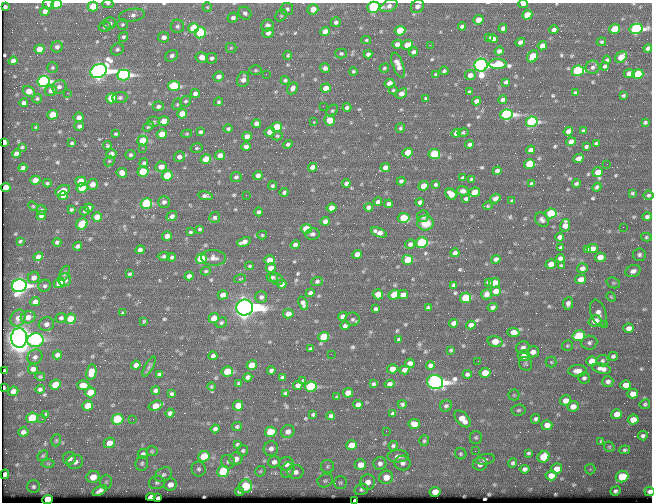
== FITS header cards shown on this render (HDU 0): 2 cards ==
NAXIS1  =                  650 / Width of table row in bytes
NAXIS2  =                  500 / Number of rows in table

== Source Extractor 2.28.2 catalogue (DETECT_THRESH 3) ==
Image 650 x 500 px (HDU 0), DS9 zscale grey, 1 PNG px = 1 image px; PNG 654 x 504 px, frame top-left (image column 1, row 500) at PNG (2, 3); each listed source drawn as its Kron ellipse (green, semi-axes under 4 px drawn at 4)
Background 353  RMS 1.1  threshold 3.4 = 3 sigma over >= 5 px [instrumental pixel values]
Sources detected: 599; of the 599, the 500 brightest by FLUX_AUTO listed and drawn (99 fainter detections omitted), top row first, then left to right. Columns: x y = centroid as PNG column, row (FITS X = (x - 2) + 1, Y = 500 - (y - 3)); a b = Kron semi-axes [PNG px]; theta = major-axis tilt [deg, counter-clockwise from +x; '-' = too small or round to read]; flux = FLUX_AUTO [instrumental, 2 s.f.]
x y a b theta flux
48 4 5 5 - 170
57 4 5 4 - 3500
108 4 6 4 0 110
523 4 5 3 - 270
389 6 9 5 25 300
417 6 7 6 - 420
5 7 4 3 - 180
93 7 5 5 - 2000
207 7 5 4 - 98
373 7 6 5 - 12000
287 9 6 6 - 230
313 9 5 5 - 930
45 11 5 4 - 420
245 13 7 6 - 220
132 15 13 6 10 360
527 15 5 4 - 1900
281 16 6 5 - 120
233 18 5 5 - 290
478 20 5 4 - 770
336 22 5 5 - 220
110 23 6 6 - 210
122 24 5 5 - 130
267 25 6 5 - 480
177 26 7 6 - 200
462 26 4 4 - 210
105 27 6 5 - 180
194 28 5 5 - 4600
503 28 4 4 - 310
614 29 5 4 - 2600
636 29 7 5 12 18000
554 30 4 4 - 320
400 31 5 4 - 3700
325 32 5 4 - 950
200 33 6 5 - 5000
268 33 5 5 - 340
123 37 5 4 - 140
164 37 5 5 - 440
489 37 4 3 - 140
493 39 5 4 - 300
366 40 5 4 - 100
520 42 5 4 - 300
601 42 4 3 - 100
397 44 5 4 - 390
407 45 6 4 22 810
430 45 3 2 - 140
542 46 5 4 - 710
57 47 6 5 - 280
231 48 5 5 - 100
648 48 4 4 - 230
39 49 5 4 - 1000
117 49 7 5 30 170
499 51 4 4 - 280
413 52 4 4 - 230
341 53 6 5 - 140
368 54 4 4 - 260
288 55 4 3 - 110
172 56 7 5 35 220
533 56 6 5 - 2600
202 57 6 5 - 680
621 57 6 4 42 1400
212 58 5 5 - 200
607 60 4 3 - 160
13 61 4 4 - 390
498 64 9 5 -1 4200
398 65 13 5 -69 610
481 65 6 6 - 51000
605 66 4 4 - 160
52 67 5 5 - 120
592 67 7 6 - 260
325 68 5 4 - 290
384 68 5 4 - 110
256 70 6 4 -1 110
99 71 8 6 24 59000
353 71 4 4 - 110
444 71 4 3 - 140
578 71 6 5 - 12000
266 74 2 2 - 110
436 74 3 3 - 120
629 74 5 4 - 880
638 74 5 4 - 3300
123 75 6 5 - 20000
470 75 5 5 - 510
218 77 5 4 - 420
243 79 8 5 73 450
285 80 4 4 - 150
44 81 6 5 - 18000
506 82 4 4 - 250
389 83 5 4 - 620
174 86 6 5 - 5700
59 87 7 6 - 300
292 88 6 5 - 390
326 88 5 4 - 740
51 90 6 5 - 510
393 90 4 4 - 92
29 91 6 5 - 1000
470 92 4 3 - 170
67 93 4 4 - 100
402 93 6 4 38 490
575 93 4 3 - 120
195 94 5 4 - 340
624 95 4 3 - 110
120 97 7 5 6 190
111 98 5 5 - 3400
426 98 3 3 - 120
37 99 5 4 - 120
503 100 4 4 - 250
186 101 6 5 - 140
476 101 4 4 - 350
219 102 4 4 - 120
24 103 4 4 - 240
177 104 6 4 69 110
158 106 5 5 - 200
323 106 2 2 - 140
347 107 4 3 - 180
332 110 7 5 47 120
182 114 5 4 - 1600
52 115 5 4 - 1700
506 115 6 5 - 21000
79 117 5 5 - 490
330 120 5 5 - 1800
164 121 5 4 - 940
154 122 6 5 - 140
313 122 3 2 - 130
532 122 6 5 - 12000
645 122 4 3 - 110
256 123 5 4 - 330
79 126 5 4 - 240
36 127 3 3 - 90
148 127 6 4 33 120
277 127 5 5 - 3900
400 128 5 4 - 130
228 129 4 4 - 120
568 131 5 4 - 420
583 131 3 3 - 110
200 132 4 4 - 160
270 132 5 4 - 720
456 133 5 4 - 540
463 133 5 3 - 120
116 134 3 3 - 110
162 134 5 4 - 1400
187 134 5 4 - 95
247 136 5 4 - 670
277 136 5 4 - 100
143 140 5 5 - 2100
4 142 4 3 - 440
571 142 5 4 - 610
72 143 3 3 - 120
596 143 3 3 - 110
288 144 5 4 - 160
470 144 4 4 - 250
107 146 4 4 - 130
586 146 4 3 - 120
22 147 3 3 - 95
246 147 5 4 - 300
142 148 2 2 - 670
197 148 6 4 14 110
530 150 4 4 - 280
408 153 5 4 - 1700
16 154 5 4 - 420
111 154 5 5 - 510
434 154 5 5 - 4800
130 155 5 5 - 130
220 155 5 4 - 530
179 157 5 5 - 340
579 158 5 4 - 560
206 159 5 5 - 2100
109 161 6 4 45 110
144 163 4 4 - 130
529 164 5 5 - 3100
607 164 2 2 - 220
161 167 5 5 - 710
312 167 5 4 - 590
23 168 4 4 - 230
385 168 5 4 - 480
497 171 4 4 - 390
143 172 5 5 - 3300
598 172 5 4 - 900
122 173 5 5 - 600
167 175 5 5 - 3100
258 175 4 4 - 360
236 177 5 5 - 170
463 178 4 3 - 180
471 179 4 3 - 120
35 180 5 4 - 790
401 181 4 4 - 180
81 182 5 5 - 1900
47 183 4 3 - 100
346 183 4 4 - 250
576 183 4 3 - 130
92 184 5 5 - 630
435 184 4 3 - 130
531 184 4 3 - 120
273 186 4 4 - 130
423 186 5 4 - 1000
597 187 5 3 - 150
6 188 5 4 - 1300
82 188 5 5 - 3400
63 191 8 5 25 1200
463 191 6 4 -8 270
284 192 4 4 - 150
475 192 5 4 - 1800
632 193 3 3 - 99
451 194 6 5 - 1000
246 195 2 2 - 89
648 195 5 4 - 130
63 196 5 4 - 400
205 196 7 4 -10 260
466 199 4 3 - 180
495 199 5 4 - 340
512 201 3 3 - 110
164 202 6 5 - 240
378 202 4 3 - 170
420 202 4 4 - 290
146 203 6 5 - 6600
389 204 4 4 - 220
33 206 5 4 - 90
488 206 5 3 - 92
369 207 4 4 - 350
89 208 5 4 - 360
331 208 5 4 - 680
71 209 4 3 - 120
41 210 5 5 - 150
85 211 5 4 - 130
259 212 4 4 - 170
551 213 6 5 - 5200
41 216 5 4 - 330
172 216 5 4 - 300
423 216 6 5 - 200
97 217 5 4 - 1200
215 217 5 5 - 190
647 217 4 3 - 160
404 218 6 5 - 2800
542 220 8 6 -50 190
325 221 5 4 - 420
425 223 8 7 - 1200
82 224 6 5 - 2500
565 225 6 5 - 720
623 227 2 2 - 230
200 229 4 3 - 120
306 229 5 5 - 2700
190 232 4 3 - 110
379 232 8 4 -23 510
312 234 7 6 - 230
262 235 5 4 - 95
167 236 5 4 - 620
560 237 4 4 - 240
646 237 5 4 - 110
20 241 3 3 - 94
57 242 4 3 - 150
244 242 7 4 20 460
422 243 6 5 - 7300
410 244 5 4 - 270
295 245 4 4 - 250
78 246 5 4 - 230
561 248 4 3 - 140
592 248 5 4 - 420
587 249 4 3 - 130
140 250 5 4 - 370
455 253 4 4 - 290
357 254 5 4 - 620
639 255 6 6 - 200
164 256 6 4 4 160
38 257 5 4 - 380
172 257 4 4 - 140
600 257 5 4 - 680
214 258 12 8 -3 400
560 258 4 4 - 240
201 259 5 5 - 5800
496 259 5 4 - 350
269 260 5 4 - 900
408 260 5 5 - 2500
551 264 5 4 - 590
250 266 4 3 - 96
561 266 4 3 - 100
271 268 5 4 - 680
582 268 5 5 - 390
206 271 5 4 - 100
633 271 8 6 21 350
64 273 8 4 66 140
129 274 4 3 - 100
189 276 4 4 - 320
34 277 6 5 - 390
272 277 5 5 - 140
240 279 6 3 15 99
277 279 7 5 -30 170
580 279 5 4 - 760
65 280 6 6 - 380
317 281 6 4 22 180
488 282 4 4 - 150
59 283 6 5 - 1400
495 283 5 5 - 1300
613 283 7 5 -20 130
282 284 5 4 - 410
454 285 4 4 - 180
19 286 7 6 - 33000
45 286 6 5 - 160
496 291 5 4 - 750
310 293 4 4 - 290
378 294 5 5 - 950
487 294 5 5 - 290
223 295 5 4 - 550
394 295 5 5 - 1800
403 295 5 4 - 730
261 297 6 6 - 200
611 297 5 4 - 92
466 298 6 5 - 3600
35 302 5 4 - 460
303 303 7 4 -68 320
568 303 6 5 - 290
428 307 3 3 - 90
493 307 5 4 - 250
245 308 8 8 - 120000
376 309 4 4 - 180
123 313 3 3 - 110
598 313 14 7 -73 520
288 314 5 4 - 540
343 316 4 4 - 370
28 317 7 6 - 700
18 318 9 7 65 520
61 318 5 5 - 190
214 318 5 5 - 1200
70 319 5 5 - 1300
353 319 7 6 - 160
144 321 4 3 - 92
595 321 6 5 - 990
221 323 6 4 34 150
454 323 5 4 - 310
46 324 8 7 - 340
604 324 2 2 - 350
471 325 5 4 - 410
345 326 4 3 - 180
629 328 5 4 - 430
513 332 6 4 -5 760
579 336 6 5 - 4400
324 337 5 5 - 2800
19 338 10 8 88 160000
399 339 3 3 - 110
35 340 8 7 - 7500
495 341 8 5 -12 1300
589 343 8 7 - 240
567 346 5 5 - 120
523 347 7 6 - 260
310 349 4 3 - 130
451 350 3 3 - 89
533 352 6 5 - 440
331 354 2 2 - 170
57 355 4 4 - 320
213 356 4 4 - 250
524 356 6 5 - 660
613 356 4 4 - 150
35 357 8 7 - 250
478 361 2 2 - 160
592 361 5 5 - 880
602 361 6 6 - 150
551 362 5 5 - 110
410 363 5 4 - 500
525 364 7 6 - 160
136 365 5 4 - 390
252 365 5 5 - 1100
430 365 4 4 - 240
149 366 11 3 62 140
33 369 5 4 - 340
392 369 5 4 - 800
602 369 9 5 -11 470
271 370 4 4 - 190
404 370 5 4 - 340
5 371 3 2 - 110
227 371 6 5 - 2600
578 371 9 6 1 570
91 372 8 5 80 1000
485 373 5 5 - 1400
159 374 4 3 - 130
467 374 5 4 - 180
40 377 5 3 - 87
248 377 4 4 - 270
283 377 4 4 - 190
584 378 5 5 - 170
303 381 3 3 - 93
435 382 8 7 - 56000
608 382 5 5 - 280
239 383 4 3 - 100
373 384 3 3 - 120
390 384 5 4 - 320
55 385 5 5 - 1500
83 385 6 5 - 740
298 385 5 4 - 330
626 385 5 4 - 650
211 387 4 4 - 98
311 387 6 5 - 8500
4 388 4 3 - 150
40 389 5 4 - 130
155 390 4 4 - 210
13 391 5 4 - 520
90 392 5 5 - 1500
285 393 4 3 - 120
348 393 5 5 - 1000
172 394 4 4 - 140
633 394 5 5 - 720
514 395 5 5 - 96
337 397 3 3 - 88
565 400 5 5 - 690
402 404 4 3 - 140
645 404 5 4 - 110
358 405 4 4 - 360
88 406 5 5 - 1500
156 406 7 4 19 1200
238 406 5 5 - 980
446 406 6 5 - 160
573 406 6 5 - 690
518 410 7 5 5 160
170 413 4 4 - 280
46 414 4 3 - 110
313 414 3 3 - 110
393 414 4 4 - 170
617 414 5 5 - 950
331 416 4 4 - 190
32 418 6 5 - 2800
42 419 2 2 - 150
118 419 6 5 - 4900
133 419 2 2 - 150
462 419 10 6 -47 990
536 419 5 4 - 180
633 420 5 5 - 890
414 424 5 5 - 1000
547 425 5 5 - 640
237 427 5 4 - 120
215 429 4 4 - 240
288 431 7 6 - 390
386 431 2 2 - 410
23 432 5 4 - 290
271 432 6 5 - 1900
643 436 5 4 - 180
476 437 6 6 - 150
56 440 6 4 71 110
424 441 5 5 - 130
601 441 4 4 - 95
109 443 6 5 - 690
237 444 4 4 - 110
351 445 5 5 - 1200
393 446 5 4 - 140
609 447 6 5 - 110
271 449 7 7 - 330
243 450 5 5 - 120
625 450 5 4 - 140
152 451 6 5 - 98
475 451 2 2 - 260
528 453 4 3 - 120
143 454 5 5 - 190
461 454 6 5 - 130
43 456 6 4 48 110
204 456 6 5 - 2500
398 456 10 6 2 360
544 457 6 5 - 2600
69 458 7 6 - 460
236 459 7 6 - 540
485 459 9 5 10 250
75 462 8 7 - 350
228 462 7 6 - 200
274 462 6 5 - 300
48 463 6 4 -2 120
142 463 7 6 - 180
403 463 8 7 - 320
513 463 5 4 - 130
286 464 7 6 - 530
380 464 6 6 - 270
480 464 7 6 - 370
360 465 6 5 - 930
327 466 6 6 - 140
199 469 7 7 - 200
525 469 5 4 - 260
557 469 5 5 - 760
590 469 5 5 - 110
288 470 8 6 65 210
223 471 6 5 - 4700
260 471 6 4 43 120
295 472 8 7 - 360
5 474 4 4 - 240
163 475 9 6 32 260
551 476 5 5 - 790
93 477 7 6 - 1200
386 477 7 6 - 960
622 477 6 5 - 3500
325 481 8 6 24 180
106 482 7 6 - 180
368 482 8 7 - 660
157 483 8 6 14 220
340 483 6 6 - 150
170 484 6 6 - 570
245 486 7 6 - 4000
33 487 6 6 - 190
361 489 7 5 17 180
100 491 8 4 31 330
239 491 4 4 - 150
615 491 5 4 - 220
649 491 5 4 - 290
435 492 5 5 - 1100
151 497 5 4 - 440
158 498 4 3 - 190
47 499 5 4 - 3700
355 500 4 3 - 650
At the frame edge (FLAGS 8, measured only in part): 13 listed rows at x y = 48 4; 57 4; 108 4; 523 4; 417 6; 93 7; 373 7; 233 18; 4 142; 4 388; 649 491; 47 499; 355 500
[99 fainter detections neither listed nor drawn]